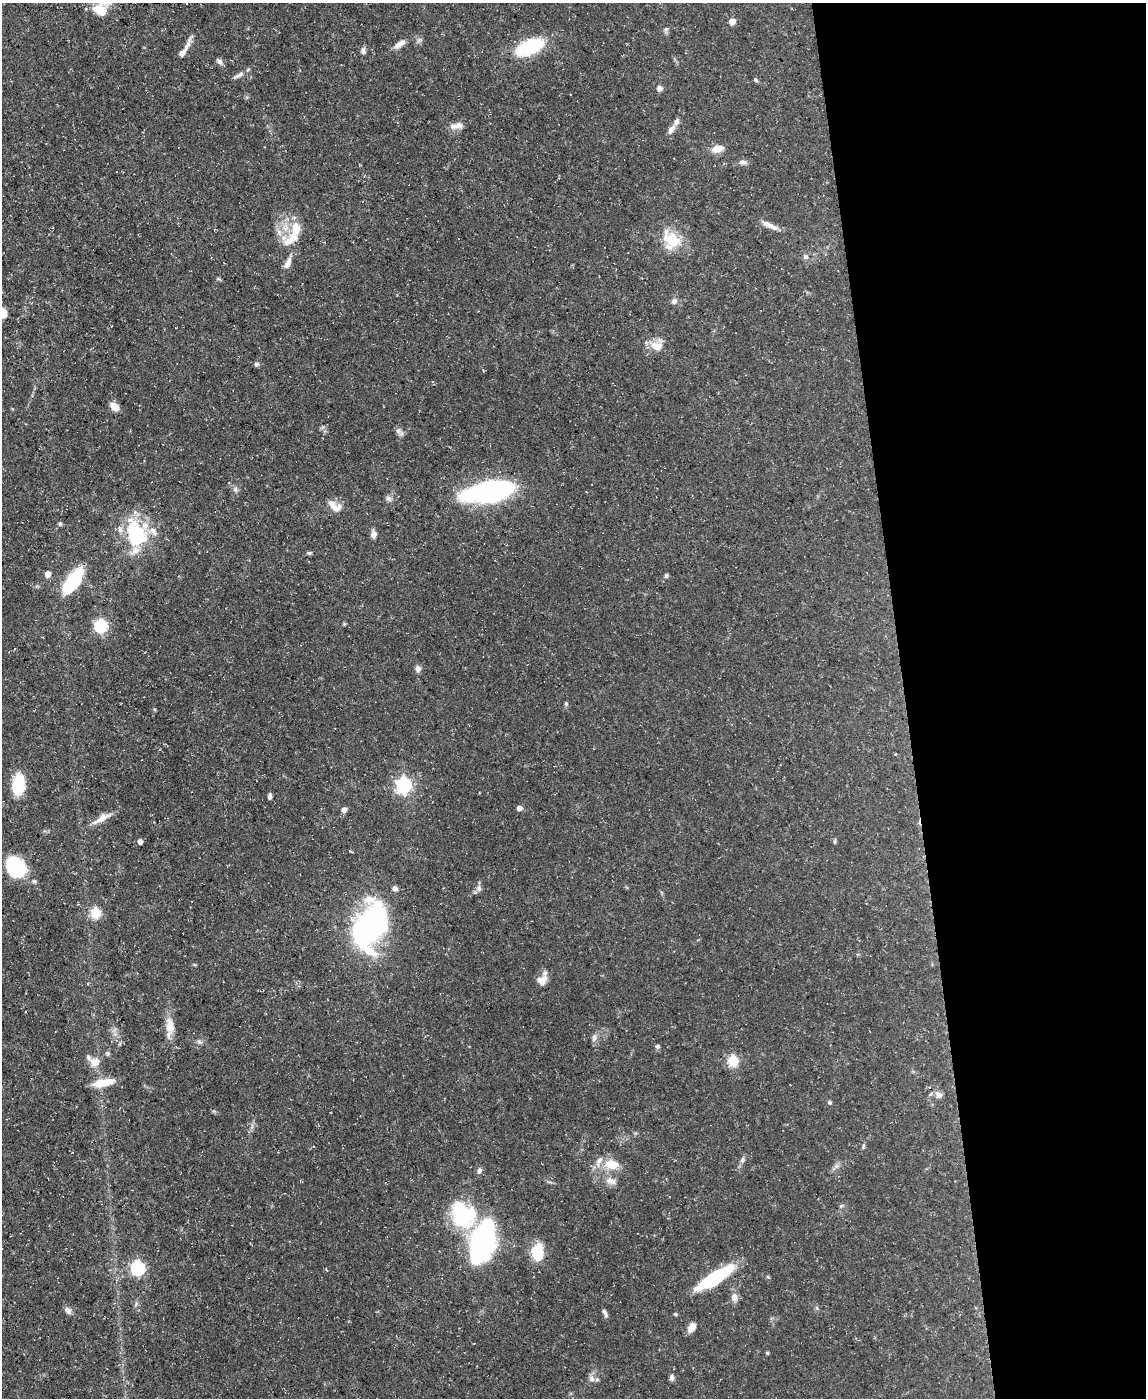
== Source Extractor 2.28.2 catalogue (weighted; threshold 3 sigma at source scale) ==
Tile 8 of 4 x 3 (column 4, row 2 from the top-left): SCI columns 3432-4575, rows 1524-2919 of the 4575 x 4549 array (HDU 1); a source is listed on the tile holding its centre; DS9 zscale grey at full resolution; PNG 1148 x 1400 px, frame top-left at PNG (2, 3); no overlay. Shown black and unused: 21% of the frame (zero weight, under 3 of 5 exposures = <1% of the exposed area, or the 3 px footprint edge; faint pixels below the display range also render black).
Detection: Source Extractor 2.28.2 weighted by HDU 2 'WHT'; one run over the whole footprint, this tile lists its part. Background 0.0654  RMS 0.0044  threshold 0.0196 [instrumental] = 3 sigma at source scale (4.5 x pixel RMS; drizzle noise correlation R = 1.50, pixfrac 1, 0.05/0.05 arcsec/px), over >= 5 px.
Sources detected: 93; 2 inside a brighter object's white glare — not listed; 8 inside a brighter listed object's ellipse — not listed separately; the other 83 listed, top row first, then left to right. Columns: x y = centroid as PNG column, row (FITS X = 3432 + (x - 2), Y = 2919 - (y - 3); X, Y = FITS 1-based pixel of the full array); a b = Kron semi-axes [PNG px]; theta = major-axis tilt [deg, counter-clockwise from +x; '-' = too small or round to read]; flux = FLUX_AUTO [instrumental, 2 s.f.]
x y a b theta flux
100 10 21 14 -34 8.2
732 21 5 5 - 3.7
666 29 6 5 - 0.8
400 44 15 7 33 2.8
187 46 29 5 63 3
530 47 25 12 23 33
363 51 8 6 88 1.4
219 61 9 6 -38 1.3
240 74 16 5 33 1.8
756 80 6 4 -28 0.64
659 88 6 6 - 1.8
458 125 14 10 29 3
671 129 16 7 55 2.3
717 149 13 8 12 4.5
742 162 11 5 -9 1.4
770 225 22 6 -26 3.5
295 233 35 12 77 11
671 240 26 20 -55 13
806 257 7 6 - 1.1
674 301 9 7 29 1.4
2 313 10 9 - 4.5
657 346 16 12 -10 5.6
256 364 5 5 - 1.1
114 406 10 7 -47 4
398 431 8 6 -45 1.3
235 489 8 6 -88 1.2
489 492 41 16 10 97
388 498 8 7 - 1.3
336 508 16 10 13 3.4
60 523 5 5 - 0.88
153 530 10 7 -63 2.3
136 533 11 9 -75 68
373 535 9 7 81 1.9
136 550 11 10 - 3.4
309 553 6 5 - 0.63
48 574 5 5 - 3.4
666 576 6 4 88 0.75
73 581 31 13 54 24
101 625 6 6 - 55
418 669 8 7 - 1.7
566 704 5 5 - 0.57
895 754 3 2 - 0.29
18 785 15 9 82 28
404 785 7 7 - 94
270 796 6 4 83 1.1
519 808 6 5 - 1.7
344 810 6 6 - 1.4
102 818 28 8 30 4.3
140 841 4 4 - 2
835 841 6 4 89 0.58
16 867 19 15 -56 32
479 888 9 6 -89 1.5
95 913 6 5 - 25
370 925 48 30 60 87
542 979 18 10 62 3.5
170 1026 20 10 -84 5.9
594 1038 12 6 81 1.5
658 1046 5 5 - 0.92
108 1053 6 5 - 0.79
733 1061 6 6 - 28
95 1062 14 12 2 3.8
103 1083 22 8 11 8.1
938 1095 10 8 -51 2.1
829 1102 6 4 -16 0.64
863 1146 7 5 88 0.72
742 1160 9 5 72 1.1
612 1164 19 12 -6 7.8
479 1171 8 6 58 1.2
611 1181 16 7 -15 2.8
841 1206 5 5 - 0.67
461 1214 38 22 -76 27
482 1244 37 20 74 95
538 1252 21 13 87 11
138 1268 6 6 - 68
715 1278 38 10 33 32
734 1297 10 8 85 2.4
68 1310 9 6 -49 1.9
605 1313 11 4 -65 1.3
675 1314 5 4 - 0.54
692 1327 12 8 53 2.7
767 1353 5 4 - 0.46
672 1378 8 5 -89 1.2
592 1379 8 8 - 2.1
Isophote crosses this tile's border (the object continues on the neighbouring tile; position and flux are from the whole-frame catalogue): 2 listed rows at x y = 100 10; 2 313